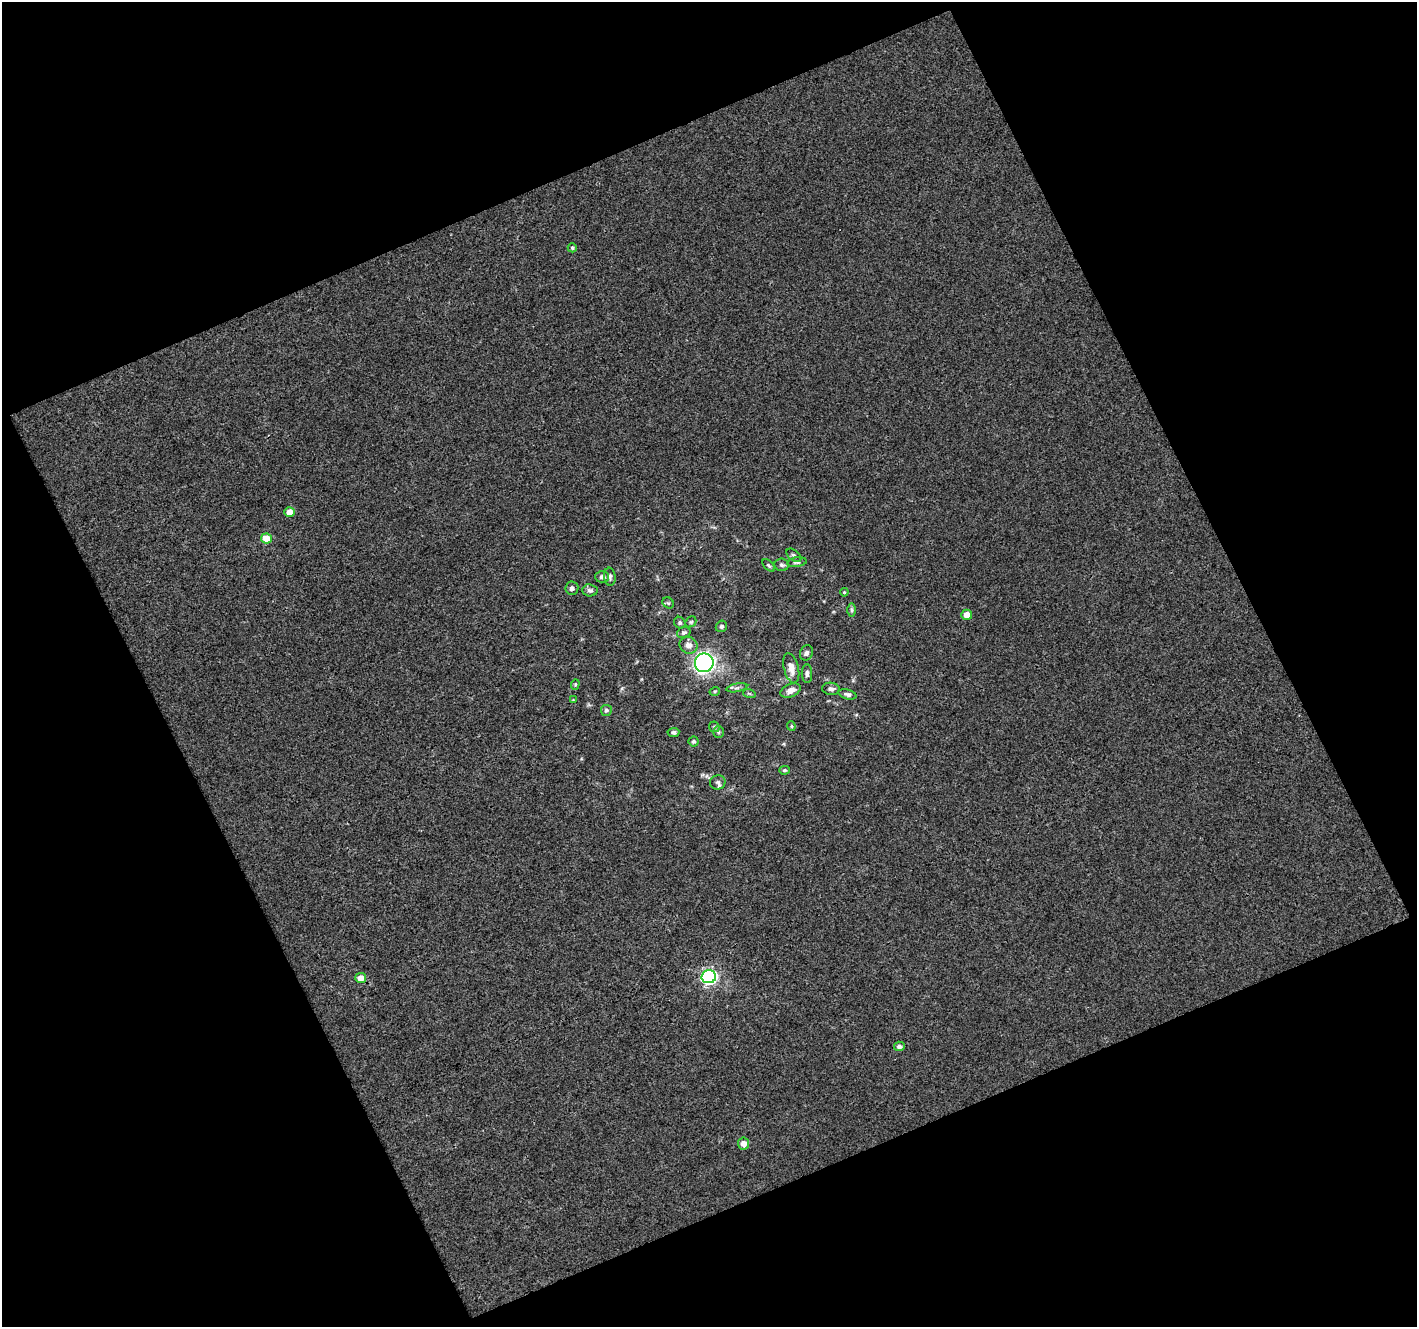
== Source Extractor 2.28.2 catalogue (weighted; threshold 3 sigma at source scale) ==
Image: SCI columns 1-1415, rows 38-1362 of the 1419 x 1392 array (HDU 1 of 3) = the unmasked area's bounding box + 8 px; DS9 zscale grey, full resolution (1 PNG px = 1 image px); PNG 1419 x 1329 px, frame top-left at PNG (2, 2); each listed source drawn as its Kron ellipse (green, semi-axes under 4 px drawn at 4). Shown black and unused: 45% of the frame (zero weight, under 3 of 4 exposures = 1% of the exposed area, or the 3 px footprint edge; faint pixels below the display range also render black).
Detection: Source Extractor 2.28.2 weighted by HDU 2 'WHT'. Background 0.00193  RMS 0.005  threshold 0.0227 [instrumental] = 3 sigma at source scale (4.5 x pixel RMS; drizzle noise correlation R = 1.50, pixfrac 1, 0.0396/0.0396 arcsec/px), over >= 5 px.
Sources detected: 44; all 44 listed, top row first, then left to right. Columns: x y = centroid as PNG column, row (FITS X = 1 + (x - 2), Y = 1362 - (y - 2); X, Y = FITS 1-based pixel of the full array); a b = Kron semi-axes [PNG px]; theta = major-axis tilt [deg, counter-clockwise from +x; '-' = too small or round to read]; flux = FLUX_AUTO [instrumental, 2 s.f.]
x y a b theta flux
572 248 4 4 - 0.77
289 512 5 4 - 5.2
266 538 5 5 - 8.8
794 555 8 5 -38 1.3
797 562 10 5 8 1.3
769 565 7 4 -45 0.89
782 565 7 6 - 1.3
602 577 7 5 -1 1.5
610 577 9 5 -84 1.4
572 588 6 6 - 1.4
590 590 8 6 -5 1.5
844 592 4 4 - 0.52
668 603 6 5 - 0.73
851 610 7 4 -90 0.9
967 615 5 5 - 4.2
691 622 6 5 - 0.76
680 623 6 5 - 0.92
721 626 6 5 - 1
684 632 7 5 25 1.2
689 645 9 8 - 3.4
806 653 8 6 67 1.6
704 663 9 9 - 260
791 668 15 7 -76 4.1
807 674 9 5 -88 1.5
575 684 5 4 - 0.63
737 688 10 3 11 1.1
831 689 9 6 -8 1.6
790 690 10 6 23 3.1
715 691 5 3 - 0.5
749 693 6 4 -19 0.61
847 694 9 4 -16 1.4
573 700 4 4 - 0.39
606 710 5 5 - 1.1
791 726 4 4 - 0.59
714 727 6 5 - 0.71
673 732 6 4 5 1.1
718 732 6 5 - 0.74
694 741 5 5 - 0.83
784 770 5 4 - 0.73
718 782 8 7 - 1.6
709 977 7 6 - 130
361 978 5 5 - 4.7
899 1046 5 4 - 1.7
743 1143 6 5 - 3.4